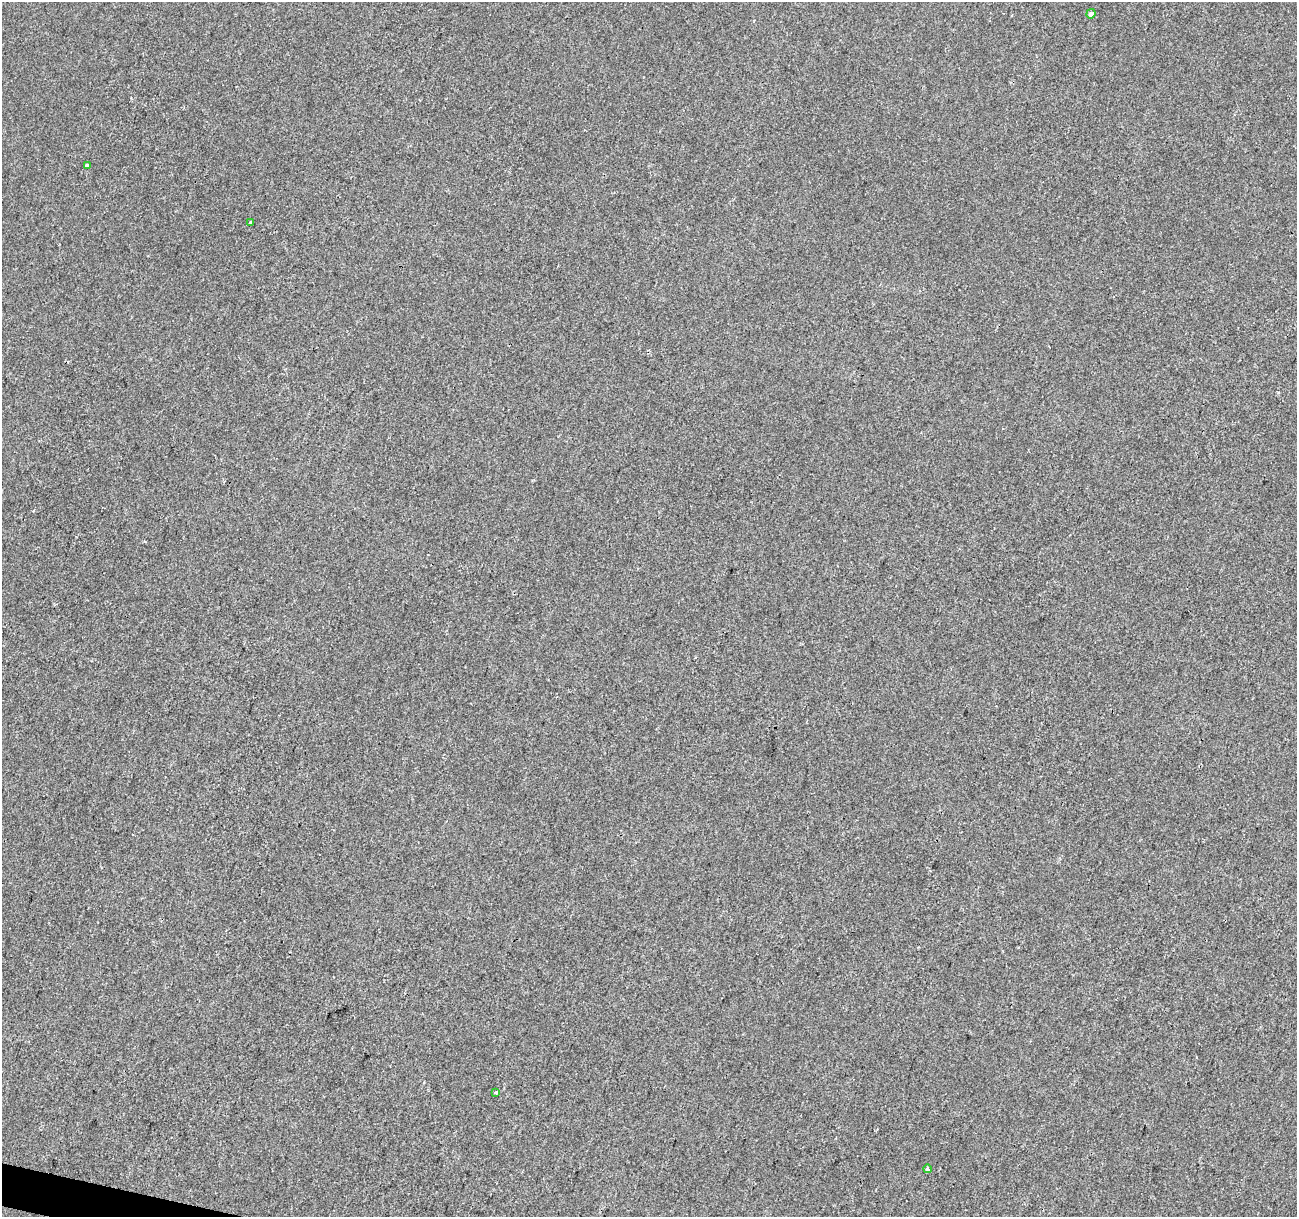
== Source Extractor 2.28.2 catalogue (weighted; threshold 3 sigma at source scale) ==
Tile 7 of 4 x 4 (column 3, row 2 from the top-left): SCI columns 2589-3883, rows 2651-3865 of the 5184 x 5363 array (HDU 1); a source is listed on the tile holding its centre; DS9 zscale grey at full resolution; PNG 1299 x 1219 px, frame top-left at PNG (2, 2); each listed source drawn as its Kron ellipse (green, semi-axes under 4 px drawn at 4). Shown black and unused: <1% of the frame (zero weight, under 2 of 3 exposures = <1% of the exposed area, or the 3 px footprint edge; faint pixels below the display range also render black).
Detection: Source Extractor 2.28.2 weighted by HDU 2 'WHT'; one run over the whole footprint, this tile lists its part. Background -2.43e-04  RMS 0.0042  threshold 0.0191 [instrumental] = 3 sigma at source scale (4.5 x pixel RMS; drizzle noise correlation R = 1.50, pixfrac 1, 0.0396/0.0396 arcsec/px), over >= 5 px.
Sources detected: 5; all 5 listed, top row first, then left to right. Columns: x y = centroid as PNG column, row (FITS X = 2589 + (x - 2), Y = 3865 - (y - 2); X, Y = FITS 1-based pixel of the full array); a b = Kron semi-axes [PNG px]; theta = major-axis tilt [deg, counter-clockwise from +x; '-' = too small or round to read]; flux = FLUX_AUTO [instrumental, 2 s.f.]
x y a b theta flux
1091 14 5 4 - 1.3
87 165 3 3 - 4.9
251 222 4 3 - 1.7
496 1092 4 3 - 3.8
928 1169 4 3 - 1